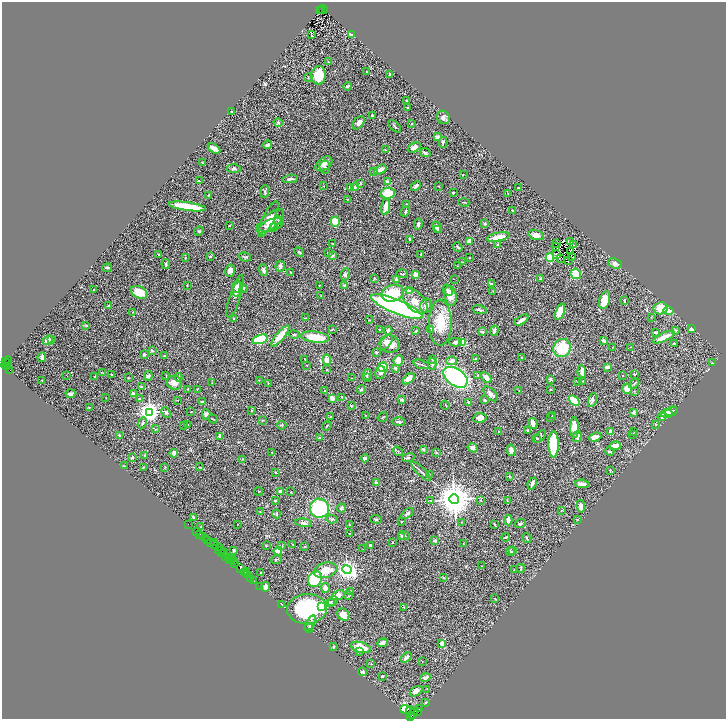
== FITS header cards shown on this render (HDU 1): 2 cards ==
NAXIS1  =                 1448
NAXIS2  =                 1434

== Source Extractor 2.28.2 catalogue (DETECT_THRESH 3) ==
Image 1448 x 1434 px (HDU 1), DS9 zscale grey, zoomed out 1/2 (1 PNG px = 2 x 2 image px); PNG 728 x 721 px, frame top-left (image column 1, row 1434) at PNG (2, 2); each listed source drawn as its Kron ellipse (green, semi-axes under 4 px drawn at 4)
Background 1.73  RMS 0.059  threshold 0.178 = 3 sigma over >= 5 px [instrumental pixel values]
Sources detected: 483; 49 cannot appear on this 1/2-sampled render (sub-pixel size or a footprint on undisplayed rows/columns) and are neither listed nor drawn; the other 434 listed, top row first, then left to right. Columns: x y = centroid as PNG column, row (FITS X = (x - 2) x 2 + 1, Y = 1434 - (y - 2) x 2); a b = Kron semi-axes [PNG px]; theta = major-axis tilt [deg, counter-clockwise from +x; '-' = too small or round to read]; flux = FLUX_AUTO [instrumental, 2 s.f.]
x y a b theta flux
323 9 5 1 - 630
320 10 2 1 - 230
322 11 3 1 - 160
311 34 3 1 - 7.5
352 34 3 2 - 110
328 62 2 2 - 7.3
367 72 2 2 - 12
389 74 3 2 - 11
319 75 9 7 83 270
308 77 2 1 - 5.1
348 86 4 3 - 25
406 101 2 2 - 8.2
408 108 3 2 - 9.2
232 112 3 2 - 12
372 116 3 2 - 21
443 117 7 6 - 39
278 122 4 4 - 16
359 123 7 4 51 51
412 123 3 2 - 7.4
395 126 8 2 -44 11
437 137 3 3 - 45
443 142 5 3 - 21
267 145 4 3 - 33
414 147 7 4 28 48
214 148 7 3 -30 92
385 150 3 2 - 8.7
425 153 5 3 - 16
203 163 3 2 - 4
324 164 9 6 35 49
325 167 6 5 - 26
234 169 7 4 -4 23
380 170 6 3 30 44
374 172 2 2 - 5.3
463 174 3 2 - 3.6
290 179 8 2 6 27
199 181 3 2 - 10
388 182 3 3 - 60
360 183 4 2 - 8.3
324 186 2 1 - 2.9
416 186 5 3 - 28
439 186 3 2 - 5.6
350 187 3 3 - 52
355 187 4 4 - 18
519 188 3 2 - 9.3
265 191 6 2 86 12
453 192 3 2 - 16
388 193 7 5 6 310
508 193 3 2 - 3.6
209 195 4 2 - 7.9
347 199 3 2 - 5.4
464 202 5 2 - 6.8
407 204 3 3 - 7
187 206 19 3 -7 480
386 207 8 4 82 140
512 210 2 2 - 10
405 211 5 3 - 14
268 219 19 6 64 88
270 221 17 7 39 140
278 221 4 4 - 14
335 222 5 4 - 140
418 224 5 3 - 23
485 224 4 3 - 12
230 225 2 2 - 6.5
271 225 13 5 19 79
273 227 4 3 - 10
437 227 6 4 -52 32
437 229 4 3 - 11
199 231 5 3 - 9.8
536 235 8 5 -17 77
498 237 11 3 10 140
409 240 3 2 - 18
469 241 4 3 - 81
570 242 4 1 - 2.6
333 243 2 1 - 3.5
556 243 2 1 - 1.6
498 244 3 3 - 6.8
574 245 2 1 - 2.8
555 246 2 1 - 3.7
458 247 5 2 - 20
299 252 5 2 - 11
570 252 2 1 - 3.4
328 253 3 2 - 5.5
421 254 3 2 - 8.7
556 254 2 1 - 4.1
158 255 3 3 - 8.3
210 256 2 2 - 12
333 256 4 3 - 19
572 256 2 1 - 3.5
185 257 2 2 - 5.7
245 257 6 3 -15 16
550 257 4 4 - 250
469 258 3 2 - 4.1
560 259 2 1 - 8.6
569 260 2 1 - 5.1
462 262 3 2 - 6.2
615 263 7 5 -20 44
166 264 5 3 - 13
280 266 5 5 - 21
457 266 3 2 - 4.2
107 268 4 2 - 18
263 270 6 4 -71 28
230 271 6 5 - 50
291 272 3 2 - 6.8
345 274 6 4 83 24
402 274 6 2 0 12
416 274 4 3 - 51
576 274 5 5 - 190
374 278 3 2 - 5.8
454 279 2 1 - 2.6
540 279 4 3 - 11
396 280 4 3 - 29
491 284 3 3 - 9.8
319 285 2 1 - 6
344 285 3 2 - 7.7
187 286 2 2 - 5.2
236 287 6 4 75 43
243 288 3 3 - 9.1
237 289 7 4 81 34
93 290 2 2 - 8.4
410 290 3 3 - 190
448 290 6 4 -60 23
493 291 3 2 - 5.2
139 292 9 6 -24 200
393 293 11 8 16 310
321 296 3 2 - 6.2
451 296 10 6 -79 90
235 297 22 5 73 48
604 300 9 5 74 240
624 300 3 2 - 14
415 301 15 9 -44 120
109 306 3 2 - 18
426 306 7 6 - 44
397 307 28 7 -22 3300
660 308 7 6 - 160
479 310 7 2 -11 20
668 311 5 3 - 67
133 312 2 2 - 4.5
560 312 8 3 68 260
651 317 3 2 - 5
234 318 3 2 - 11
305 318 4 2 - 6.6
369 320 3 1 - 5.1
521 320 8 3 35 56
440 323 23 11 90 280
86 325 3 3 - 11
332 329 4 2 - 8
380 329 3 2 - 5.9
431 329 3 3 - 58
692 329 3 3 - 53
675 330 4 2 - 8.8
388 331 4 3 - 26
416 331 4 2 - 6.7
494 331 5 2 - 34
482 332 4 3 - 22
656 332 3 2 - 19
294 335 5 3 - 13
280 336 13 4 49 140
315 337 14 5 -6 240
664 337 11 3 25 170
52 339 4 3 - 10
260 339 8 4 15 740
48 340 5 4 - 74
603 341 4 2 - 37
386 342 9 4 54 40
455 342 6 2 0 41
462 342 3 3 - 200
674 343 3 2 - 6.1
389 344 10 8 -11 94
613 347 3 2 - 4.1
630 347 3 2 - 5.5
562 348 9 8 - 440
152 351 4 3 - 12
377 353 2 2 - 55
144 355 2 2 - 52
165 356 3 2 - 7.2
42 357 5 3 - 40
522 358 3 2 - 5.7
305 359 4 2 - 7.8
432 359 3 2 - 7.9
476 359 3 2 - 12
327 360 5 4 - 69
398 360 5 4 - 94
8 361 5 2 - 670
452 361 5 4 - 46
6 362 2 2 - 310
712 363 4 3 - 9.4
6 364 5 3 - 900
421 364 8 2 -18 19
432 364 6 3 -89 16
307 365 2 2 - 4.3
7 366 2 2 - 670
383 367 5 4 - 150
607 367 4 2 - 48
395 368 4 3 - 17
9 370 2 2 - 1300
327 370 2 2 - 6
380 372 6 5 - 32
582 372 6 3 -83 86
103 373 3 2 - 7.6
367 374 6 2 59 10
634 374 2 2 - 11
66 375 2 1 - 4.2
111 375 3 2 - 5.6
478 375 3 3 - 7.5
148 376 5 4 - 19
166 376 3 2 - 5.6
623 376 2 1 - 4.4
95 377 4 2 - 6.1
178 377 4 4 - 25
367 377 4 2 - 10
455 377 13 8 -35 1500
486 377 6 3 -42 76
128 378 3 2 - 5.6
352 378 2 1 - 2.8
409 379 7 4 42 75
550 379 3 2 - 14
42 380 3 2 - 7.5
259 380 3 2 - 4.6
582 381 2 2 - 5.8
578 382 3 3 - 11
174 383 8 7 - 67
212 383 2 2 - 3.7
268 383 2 2 - 3.6
634 383 6 3 40 15
141 386 3 3 - 9.8
188 389 3 2 - 5.9
197 389 3 2 - 6.8
361 389 4 3 - 12
550 389 2 2 - 6.3
627 389 5 5 - 100
325 391 3 2 - 6.4
519 391 2 2 - 3.9
634 391 4 2 - 7.4
70 394 5 2 - 25
133 394 4 2 - 34
491 394 9 5 -45 46
342 397 4 3 - 11
106 398 2 1 - 2.6
332 398 4 3 - 69
140 399 3 2 - 7.8
402 399 3 2 - 30
177 400 2 1 - 3
485 400 4 3 - 19
592 400 7 3 73 26
574 401 6 4 -38 450
202 402 3 2 - 11
468 402 4 3 - 12
445 405 5 2 - 7.2
351 406 3 3 - 14
89 407 3 2 - 6.2
191 411 2 1 - 7.3
251 411 3 2 - 7.7
671 411 7 3 16 22
150 412 4 4 - 7100
634 412 4 3 - 20
166 413 6 3 -46 24
206 414 5 4 - 33
667 414 6 4 1 100
366 415 3 1 - 4.1
553 416 4 2 - 10
331 417 3 2 - 9.5
383 417 5 2 - 10
662 417 4 3 - 45
480 418 7 5 10 60
550 418 3 2 - 4.9
213 419 5 2 - 7.3
262 420 3 2 - 6.2
398 422 7 3 -1 22
142 423 6 3 62 18
533 424 5 3 - 84
656 424 3 3 - 8.9
184 425 2 1 - 3.2
188 425 2 2 - 21
282 425 4 3 - 10
327 426 5 2 - 10
574 428 10 4 -89 160
156 429 3 3 - 6.9
528 430 3 3 - 9.2
499 431 3 2 - 6.9
611 431 3 3 - 63
634 431 3 2 - 4.3
633 434 3 2 - 5.2
119 435 3 3 - 17
220 436 3 3 - 26
540 437 7 3 48 16
577 437 5 4 - 49
595 437 6 3 19 79
320 438 3 3 - 20
537 438 3 3 - 11
553 444 13 5 90 700
615 446 6 3 6 85
473 448 5 4 - 41
423 449 3 2 - 22
511 450 6 4 -79 60
398 451 5 2 - 12
272 452 2 2 - 5.2
610 452 4 3 - 18
174 453 4 3 - 80
436 453 3 2 - 5.8
144 455 3 2 - 8.6
132 457 4 2 - 8.8
408 457 6 4 13 28
365 458 4 3 - 32
242 459 3 2 - 4.9
124 466 3 2 - 5.4
143 467 3 2 - 5.5
165 467 3 2 - 6.2
199 467 4 2 - 6.7
610 470 3 3 - 9.1
421 471 13 2 -45 25
276 472 3 3 - 8.9
430 474 2 2 - 4.4
510 476 4 3 - 12
376 483 4 3 - 35
532 484 6 2 67 39
582 484 7 3 -5 44
258 491 4 2 - 5.4
280 491 3 3 - 33
291 492 2 1 - 5.6
454 499 5 5 - 28000
275 500 2 2 - 13
431 500 3 2 - 6.2
481 500 3 3 - 13
507 501 3 2 - 7.4
581 506 6 3 -82 69
319 508 9 9 - 800
341 508 4 3 - 13
260 511 3 2 - 5.2
562 511 3 2 - 5.1
407 513 7 3 38 27
276 514 4 3 - 13
193 517 4 2 - 14
332 519 6 3 -6 20
376 519 6 3 -6 15
578 519 3 3 - 7.3
508 520 5 2 - 57
402 521 3 2 - 5.7
462 522 2 2 - 3.9
304 523 8 3 -7 31
520 523 5 3 - 18
238 524 3 1 - 4.1
495 524 3 2 - 8.1
189 525 3 1 - 43
349 525 3 2 - 11
201 527 3 2 - 5.7
197 531 2 1 - 190
349 533 2 1 - 4.3
200 534 2 1 - 87
203 536 2 1 - 140
404 536 6 3 -5 16
401 537 4 3 - 10
506 537 4 2 - 14
527 538 5 2 - 8.9
206 539 3 1 - 250
207 540 2 1 - 140
435 541 4 3 - 21
393 542 3 2 - 5.5
211 543 2 1 - 310
215 543 2 1 - 280
293 544 3 2 - 6.8
463 544 2 2 - 6
215 545 3 1 - 180
371 545 2 2 - 33
266 546 2 2 - 11
282 546 3 2 - 7.8
305 547 3 2 - 7.2
219 548 2 1 - 130
363 549 2 1 - 2.8
219 550 3 2 - 220
222 551 3 1 - 320
234 551 3 2 - 17
278 551 4 2 - 120
511 551 5 3 - 20
513 551 3 3 - 8.7
224 552 2 1 - 93
222 553 3 2 - 190
226 556 3 2 - 470
229 558 3 1 - 210
232 558 2 1 - 190
276 559 6 2 18 12
230 560 3 1 - 140
233 561 3 3 - 1000
235 563 2 1 - 93
481 566 2 2 - 5.7
521 568 4 2 - 15
241 569 3 1 - 130
514 569 3 2 - 6.1
326 570 12 7 15 190
347 570 4 4 - 5900
246 571 2 1 - 31
245 573 4 1 - 260
261 573 2 2 - 8.9
247 575 2 1 - 84
443 577 4 2 - 8
250 578 2 1 - 130
315 579 8 6 66 410
253 580 3 1 - 79
260 586 2 1 - 72
265 587 5 3 - 69
325 588 5 3 - 82
350 591 3 2 - 7.1
338 595 7 4 24 67
348 596 4 2 - 7.3
495 598 4 2 - 5.3
333 601 5 3 - 23
330 602 4 3 - 26
281 604 2 2 - 8.5
322 607 3 3 - 960
404 607 3 3 - 6
307 609 20 15 4 930
343 615 7 5 -46 110
310 623 9 4 61 30
309 628 4 2 - 33
382 643 5 4 - 39
442 643 3 3 - 58
333 647 3 2 - 13
361 647 10 5 -16 190
359 651 3 3 - 12
406 658 6 3 42 49
422 662 2 1 - 4.3
371 664 3 2 - 5
362 672 4 3 - 23
382 676 2 2 - 19
425 677 5 3 - 60
427 689 2 2 - 6.3
416 691 7 4 31 60
426 702 2 2 - 9.1
420 709 2 1 - 210
405 710 5 3 - 3700
410 711 4 3 - 850
414 711 3 1 - 400
417 712 3 2 - 440
413 713 6 4 40 580
410 717 3 2 - 63
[49 sub-pixel or undisplayed-footprint detections neither listed nor drawn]